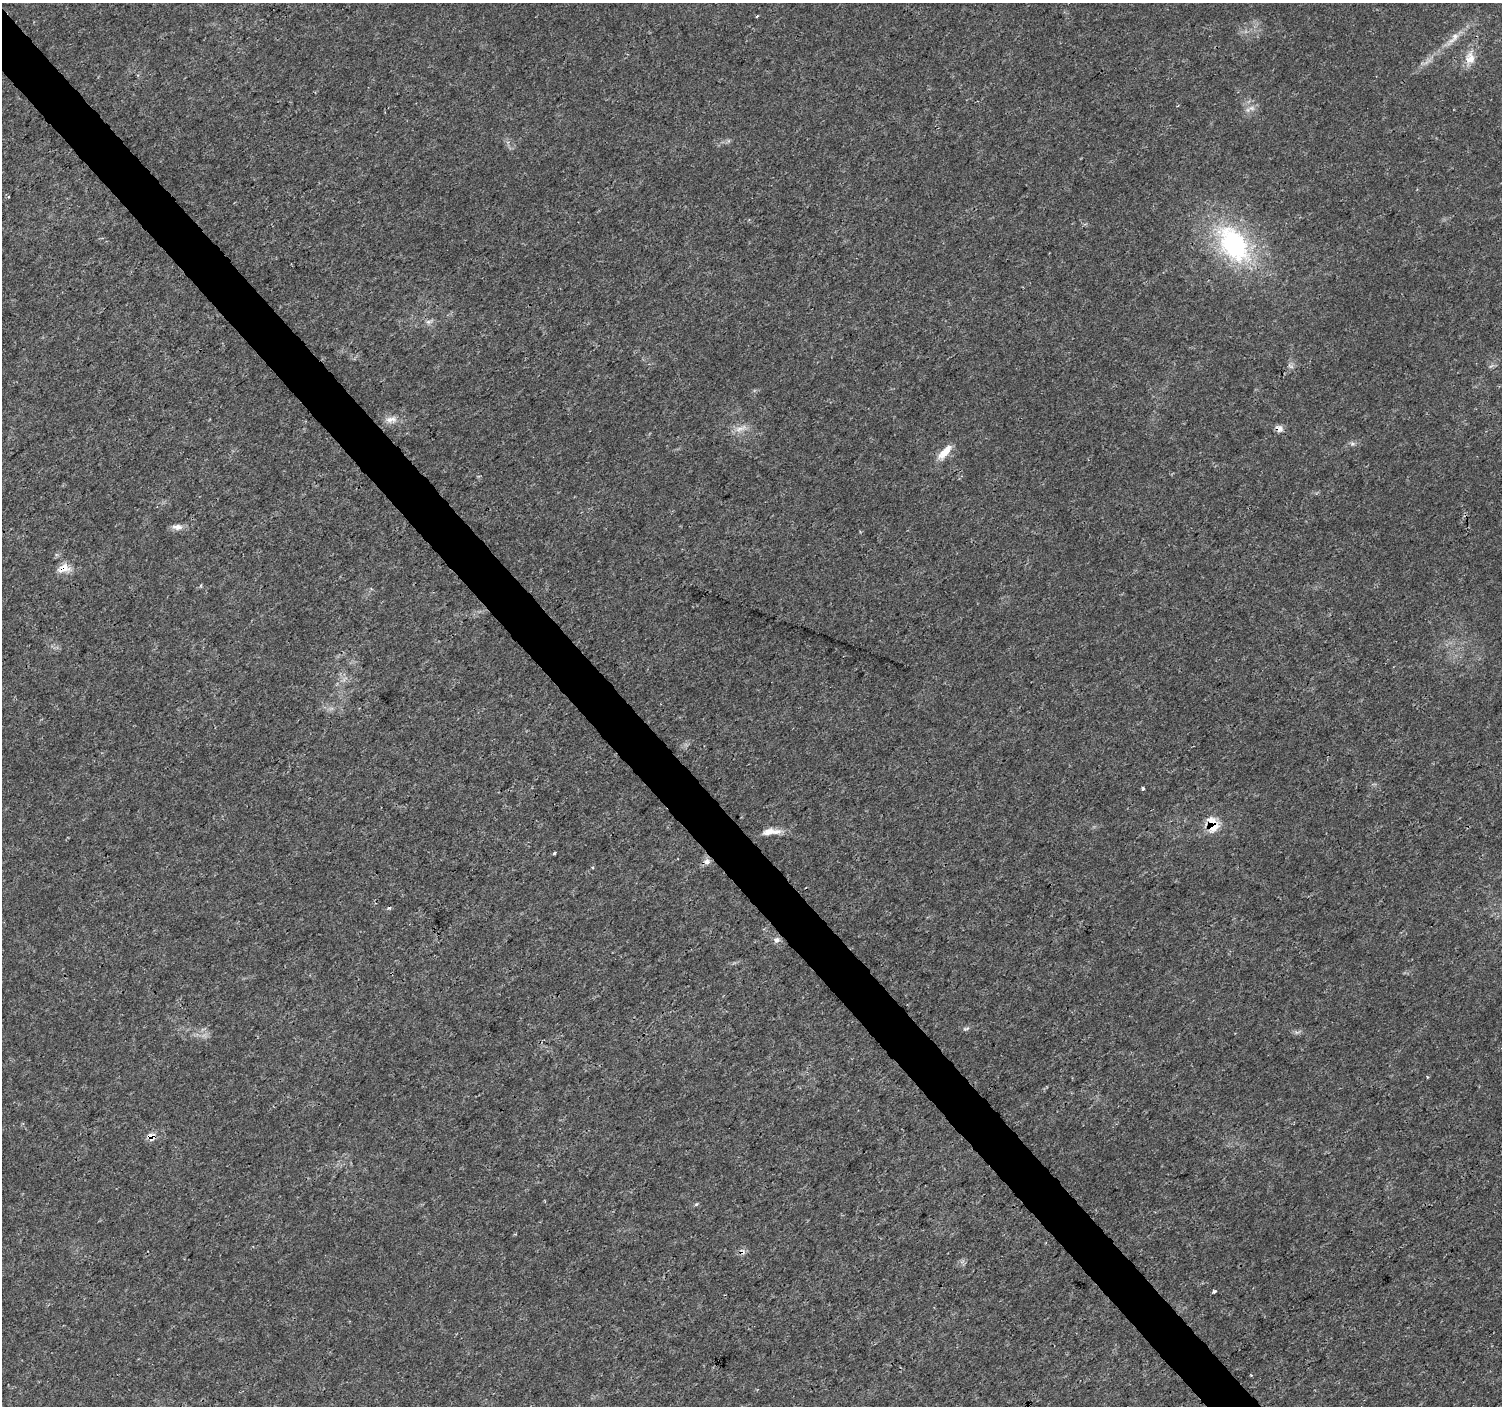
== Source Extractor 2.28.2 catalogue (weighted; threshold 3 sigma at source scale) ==
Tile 11 of 4 x 4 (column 3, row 3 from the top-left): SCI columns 3007-4506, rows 1613-3016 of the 6007 x 5966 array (HDU 1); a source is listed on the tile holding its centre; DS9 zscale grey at full resolution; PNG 1504 x 1408 px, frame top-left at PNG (2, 3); no overlay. Shown black and unused: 4% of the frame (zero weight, under 3 of 4 exposures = <1% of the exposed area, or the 3 px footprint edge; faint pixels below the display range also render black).
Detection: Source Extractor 2.28.2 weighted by HDU 2 'WHT'; one run over the whole footprint, this tile lists its part. Background 0.00477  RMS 0.0014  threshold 0.00631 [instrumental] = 3 sigma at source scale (4.5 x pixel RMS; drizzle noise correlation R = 1.50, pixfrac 1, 0.0396/0.0396 arcsec/px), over >= 5 px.
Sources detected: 26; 1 cosmic-ray / hot-pixel residue — not listed; the other 25 listed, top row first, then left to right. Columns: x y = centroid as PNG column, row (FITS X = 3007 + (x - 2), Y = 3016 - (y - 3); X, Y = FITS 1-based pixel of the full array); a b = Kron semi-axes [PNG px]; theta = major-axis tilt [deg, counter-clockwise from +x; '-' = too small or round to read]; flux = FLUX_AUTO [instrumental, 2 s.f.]
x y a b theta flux
757 16 4 2 - 0.15
1453 39 30 7 47 1.9
1470 58 20 13 84 2
1251 108 12 7 -2 0.76
1233 244 58 34 -54 20
428 322 8 6 0 0.5
391 419 17 9 7 1.2
1279 428 11 8 -49 0.7
739 429 15 6 14 0.99
944 452 24 9 48 2.1
177 527 15 8 -2 0.85
64 568 15 12 16 1.6
1143 788 3 3 - 0.42
1213 825 18 12 -80 3.3
770 832 25 8 5 1.7
555 853 3 3 - 0.23
706 861 9 8 - 0.73
592 867 4 4 - 0.15
777 940 9 8 - 0.57
966 1028 10 4 5 0.29
1427 1077 4 3 - 0.13
151 1136 9 8 - 1.2
696 1205 4 3 - 0.29
742 1252 9 6 -69 0.46
1214 1291 4 3 - 1
Overlapping masked pixels (flux is a lower limit): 5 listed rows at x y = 1279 428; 64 568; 1213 825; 151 1136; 742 1252